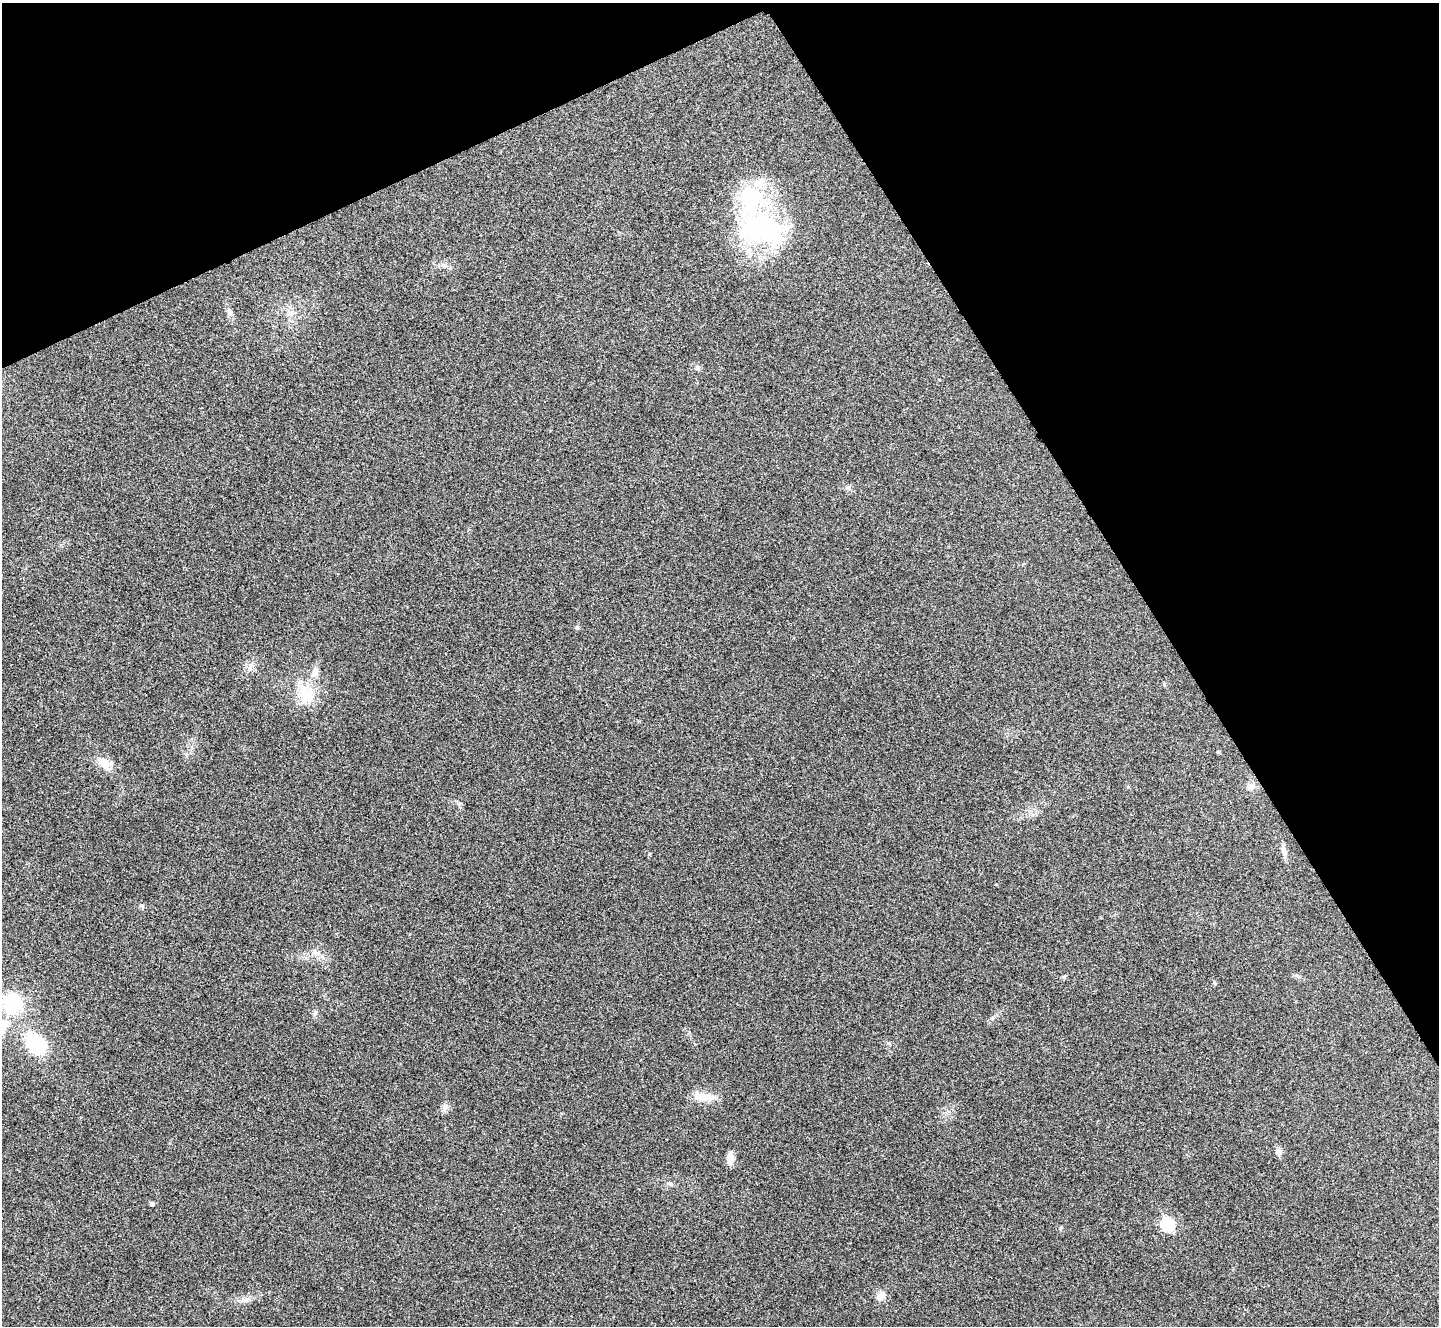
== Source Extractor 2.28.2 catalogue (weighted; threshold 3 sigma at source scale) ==
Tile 3 of 4 x 4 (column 3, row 1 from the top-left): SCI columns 2880-4316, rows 4133-5456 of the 5763 x 5753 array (HDU 1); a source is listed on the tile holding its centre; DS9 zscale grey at full resolution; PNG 1441 x 1328 px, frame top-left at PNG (2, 3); no overlay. Shown black and unused: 26% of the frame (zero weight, under 3 of 4 exposures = <1% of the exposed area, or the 3 px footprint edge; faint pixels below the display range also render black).
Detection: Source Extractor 2.28.2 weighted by HDU 2 'WHT'; one run over the whole footprint, this tile lists its part. Background 0.082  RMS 0.0073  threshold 0.0327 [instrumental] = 3 sigma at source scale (4.5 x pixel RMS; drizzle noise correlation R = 1.50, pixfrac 1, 0.05/0.05 arcsec/px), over >= 5 px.
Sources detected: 30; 2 inside a brighter listed object's ellipse — not listed separately; the other 28 listed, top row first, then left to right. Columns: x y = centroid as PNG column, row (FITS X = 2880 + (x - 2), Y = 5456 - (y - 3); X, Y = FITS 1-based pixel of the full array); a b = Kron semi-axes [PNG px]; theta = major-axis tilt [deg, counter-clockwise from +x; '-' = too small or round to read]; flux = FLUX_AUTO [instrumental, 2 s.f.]
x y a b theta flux
762 228 63 40 -10 120
443 265 12 6 -18 3.2
230 312 12 6 -49 2.6
290 313 9 7 -2 3.3
697 368 8 6 -66 2
848 488 7 7 - 2.2
577 627 6 5 - 1.1
250 667 16 6 72 3.9
315 672 15 8 74 5.2
306 694 24 18 -52 20
104 763 16 10 -36 10
1250 786 12 9 39 4.5
1284 851 17 7 -74 4.1
649 854 4 3 - 0.65
1064 976 7 4 45 1
1215 983 6 3 -70 0.84
12 1004 17 17 - 47
315 1013 8 6 46 1.8
35 1044 24 18 -42 42
704 1097 28 10 6 9.8
445 1107 11 8 69 3.2
1278 1152 9 7 -70 3.5
730 1158 13 7 88 6
670 1183 9 3 -21 1.3
152 1203 5 4 - 1.9
1168 1224 7 6 - 74
1061 1228 6 3 70 0.82
881 1296 12 8 49 6.4
Unlisted compact peaks at least as high as the median listed source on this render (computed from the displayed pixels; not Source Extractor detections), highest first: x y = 142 905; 888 1043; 992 1018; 1128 787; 1164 684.